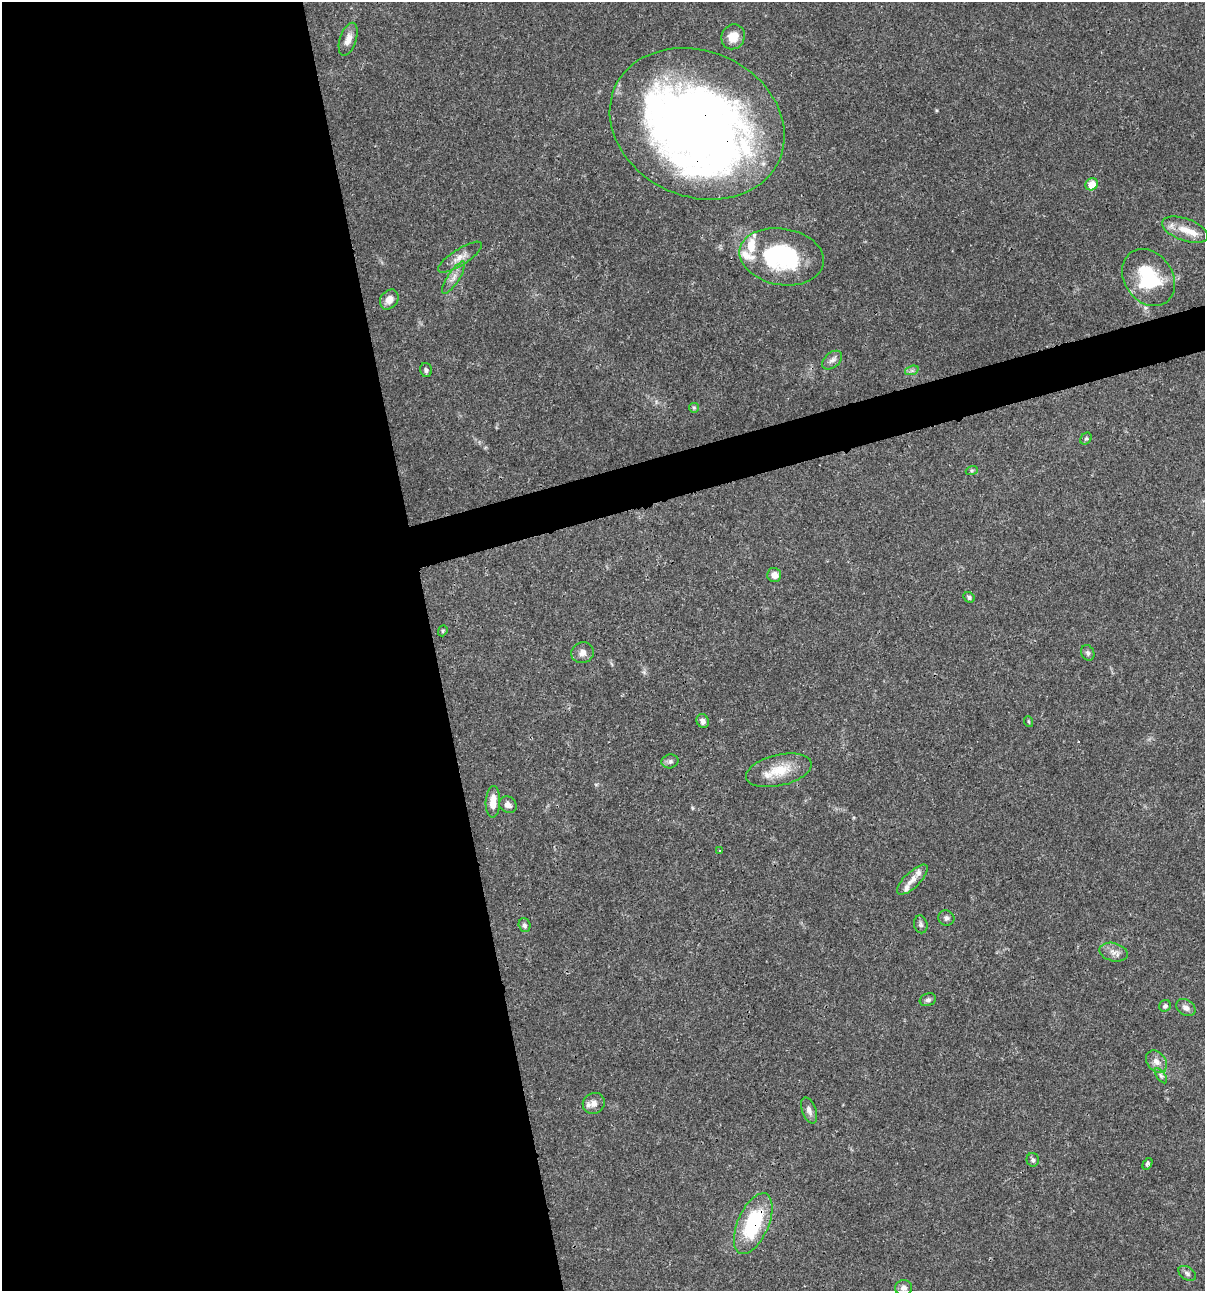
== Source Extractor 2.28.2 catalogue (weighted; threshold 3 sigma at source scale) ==
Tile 9 of 4 x 4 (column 1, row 3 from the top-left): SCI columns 103-1305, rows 1292-2580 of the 4962 x 5160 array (HDU 1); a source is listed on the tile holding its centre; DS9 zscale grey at full resolution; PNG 1207 x 1293 px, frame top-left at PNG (2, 2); each listed source drawn as its Kron ellipse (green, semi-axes under 4 px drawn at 4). Shown black and unused: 38% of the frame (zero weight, under 3 of 4 exposures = <1% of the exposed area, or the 3 px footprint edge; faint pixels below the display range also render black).
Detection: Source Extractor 2.28.2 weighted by HDU 2 'WHT'; one run over the whole footprint, this tile lists its part. Background 0.0315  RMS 0.002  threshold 0.00908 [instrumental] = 3 sigma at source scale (4.5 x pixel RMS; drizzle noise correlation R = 1.50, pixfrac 1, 0.0396/0.0396 arcsec/px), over >= 5 px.
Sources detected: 54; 1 inside a brighter object's white glare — neither listed nor drawn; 8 inside a brighter listed object's ellipse — not listed separately; the other 45 listed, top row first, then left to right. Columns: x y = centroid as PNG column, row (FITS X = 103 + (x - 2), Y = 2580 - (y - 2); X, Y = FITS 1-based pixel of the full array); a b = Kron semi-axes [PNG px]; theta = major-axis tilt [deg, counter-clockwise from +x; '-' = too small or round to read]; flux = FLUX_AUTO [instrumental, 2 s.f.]
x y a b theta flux
733 37 12 11 - 2.7
348 39 17 8 72 1.7
697 124 90 72 -24 210
1092 184 6 5 - 3
1185 230 24 11 -20 3.4
460 257 25 8 32 1.9
782 257 42 28 -10 22
453 278 19 5 57 1.4
1148 278 30 24 -55 12
389 299 11 8 53 1.7
832 360 11 7 40 0.91
426 370 7 6 - 0.48
912 370 7 4 19 0.46
694 408 5 5 - 0.25
1086 439 6 5 - 0.38
972 470 6 4 19 0.26
774 575 7 7 - 1.4
969 597 6 5 - 0.45
443 631 6 4 70 0.29
582 653 11 10 - 1.3
1088 653 8 6 -64 0.53
703 721 7 6 - 0.79
1029 722 5 3 - 0.21
670 761 8 7 - 0.66
779 770 33 15 13 5.6
493 802 16 7 88 2.7
508 805 9 7 -38 1
719 851 4 2 - 0.17
912 880 20 7 44 1.7
946 918 8 7 - 0.63
921 924 9 6 -77 0.55
524 925 7 6 - 0.53
1114 952 14 9 -13 1.4
928 1000 8 6 18 0.54
1165 1006 6 5 - 0.42
1186 1008 10 7 -33 1
1156 1062 12 9 -51 1.5
1161 1076 9 4 -54 0.46
594 1103 11 10 - 1.3
809 1110 14 7 -69 1
1033 1160 7 6 - 0.5
1147 1164 6 4 56 0.45
753 1224 32 15 66 15
1187 1273 10 6 -34 0.61
903 1288 8 8 - 0.89
Overlapping masked pixels (flux is a lower limit): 2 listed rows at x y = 697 124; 753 1224
Isophote crosses this tile's border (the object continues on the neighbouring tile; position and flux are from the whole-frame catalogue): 1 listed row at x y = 697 124